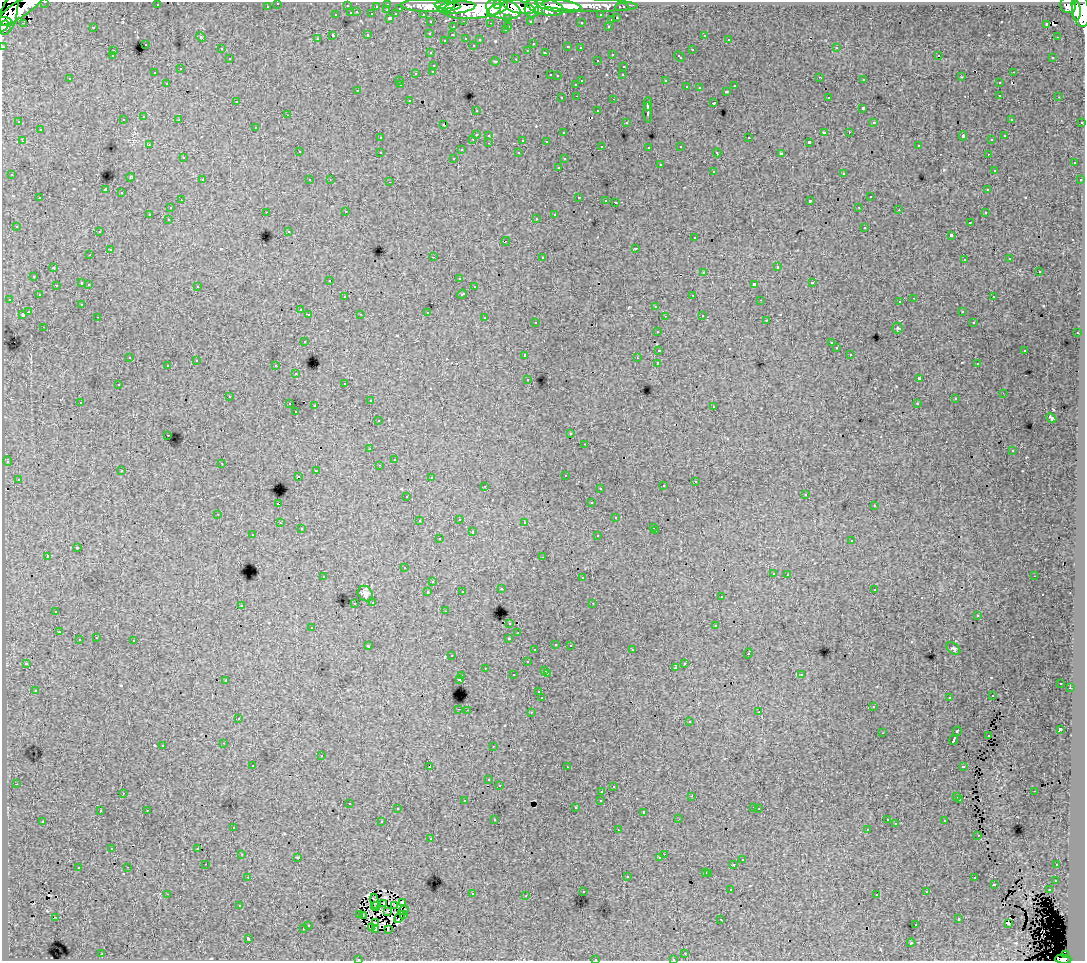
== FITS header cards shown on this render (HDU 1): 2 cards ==
NAXIS1  =                 1083
NAXIS2  =                  959

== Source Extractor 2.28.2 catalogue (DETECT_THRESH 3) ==
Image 1083 x 959 px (HDU 1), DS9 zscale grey, 1 PNG px = 1 image px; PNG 1087 x 963 px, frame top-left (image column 1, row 959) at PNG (2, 2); each listed source drawn as its Kron ellipse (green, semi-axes under 4 px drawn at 4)
Background 75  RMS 0.73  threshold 2.2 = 3 sigma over >= 5 px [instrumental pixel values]
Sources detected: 526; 7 with non-positive FLUX_AUTO (blend fragments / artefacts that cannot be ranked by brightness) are neither listed nor drawn; of the other 519, the 500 brightest by FLUX_AUTO listed and drawn (19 fainter detections omitted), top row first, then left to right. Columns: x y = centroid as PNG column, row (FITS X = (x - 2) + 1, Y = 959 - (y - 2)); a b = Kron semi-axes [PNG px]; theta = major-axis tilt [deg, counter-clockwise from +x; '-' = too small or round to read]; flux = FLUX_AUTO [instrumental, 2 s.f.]
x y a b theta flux
45 2 3 2 - 2400
278 3 3 3 - 1500
388 4 3 3 - 2300
497 4 4 2 - 34000
157 5 3 2 - 83
445 5 10 4 -2 81000
590 5 48 6 -1 88000
1068 5 8 8 - 57000
267 6 3 3 - 1100
347 6 3 3 - 520
376 6 3 2 - 620
431 6 30 6 -1 150000
558 6 23 6 -7 130000
456 7 19 6 5 190000
519 7 16 6 -13 170000
545 7 19 8 -13 180000
622 7 6 3 0 2200
400 8 3 3 - 540
475 8 33 10 5 450000
20 9 27 8 33 190000
503 9 17 9 -12 320000
532 9 9 7 87 120000
1080 9 18 8 -80 320000
387 10 3 2 - 190
494 10 8 3 39 72000
538 11 4 3 - 40000
1076 11 10 4 -88 110000
357 12 3 2 - 200
351 13 3 3 - 490
372 14 3 3 - 700
396 14 4 3 - 490
423 14 3 2 - 1300
9 15 21 8 75 180000
336 15 3 3 - 150
601 15 3 3 - 950
390 18 3 3 - 980
508 18 3 3 - 850
617 18 3 3 - 420
611 20 3 3 - 220
464 21 3 2 - 270
530 21 3 3 - 970
6 22 7 3 -20 50000
431 22 3 3 - 1500
581 22 3 3 - 120
23 23 3 2 - 99
491 23 3 2 - 46
1047 24 4 3 - 480
3 26 6 3 56 26000
509 26 3 2 - 280
608 26 3 2 - 270
93 27 3 2 - 350
453 27 3 3 - 190
505 30 3 2 - 200
430 33 3 3 - 150
368 35 3 3 - 400
452 35 3 2 - 130
704 35 3 3 - 180
333 36 3 3 - 910
201 37 5 4 - 53
1057 37 2 2 - 49
466 38 3 3 - 280
317 39 3 3 - 120
729 39 3 2 - 110
445 40 3 3 - 89
480 40 3 3 - 180
145 44 3 3 - 280
533 44 3 2 - 79
473 45 3 3 - 160
3 46 3 3 - 3300
568 47 3 3 - 250
580 48 3 3 - 130
836 48 3 2 - 230
221 49 3 3 - 180
528 50 3 3 - 120
692 50 3 3 - 330
113 51 3 3 - 240
431 53 3 3 - 180
545 53 4 3 - 360
612 54 3 3 - 220
939 55 3 2 - 57
112 56 3 3 - 150
679 57 6 3 -43 410
1053 57 3 2 - 69
230 59 3 3 - 110
516 59 3 2 - 400
597 60 3 2 - 180
495 61 4 3 - 45
434 65 3 3 - 200
624 66 3 3 - 190
181 69 3 2 - 55
433 71 3 3 - 220
1013 72 3 2 - 170
154 73 3 2 - 110
416 73 3 3 - 410
550 75 3 2 - 270
623 75 3 2 - 73
557 76 3 3 - 78
820 77 3 2 - 86
962 77 3 2 - 45
70 79 3 3 - 120
864 80 3 3 - 150
400 81 3 3 - 130
582 81 3 2 - 240
666 81 4 3 - 670
167 83 3 2 - 190
999 83 3 2 - 99
576 84 3 3 - 130
401 85 2 2 - 49
734 86 3 3 - 230
687 87 3 3 - 250
699 88 3 3 - 75
358 90 3 3 - 400
727 91 3 3 - 310
1000 95 3 2 - 190
577 96 3 2 - 180
828 97 3 2 - 67
1059 97 3 2 - 130
562 98 3 3 - 170
614 99 3 2 - 260
409 100 3 3 - 220
236 101 3 2 - 75
714 103 3 3 - 540
648 104 6 3 89 2000
863 108 3 3 - 740
476 110 3 2 - 82
598 111 3 3 - 270
648 113 10 3 -87 1800
288 115 3 2 - 110
144 117 3 3 - 280
1011 119 3 3 - 110
123 120 3 3 - 190
179 120 3 2 - 150
19 122 3 2 - 79
626 122 3 3 - 180
874 122 3 3 - 81
1082 122 3 2 - 410
443 125 4 2 - 76
256 127 3 3 - 230
40 130 3 3 - 240
824 132 3 3 - 590
849 132 2 2 - 150
563 133 3 3 - 92
476 134 3 3 - 520
489 135 3 3 - 170
963 136 4 2 - 370
1005 136 3 3 - 130
380 138 3 3 - 100
749 138 3 3 - 280
473 139 3 2 - 190
523 140 3 3 - 420
992 140 3 3 - 81
22 141 3 2 - 220
546 141 3 3 - 120
809 142 3 3 - 73
489 143 3 2 - 150
149 145 3 2 - 100
602 146 3 3 - 120
681 146 3 3 - 210
918 146 3 2 - 140
649 147 3 3 - 210
461 150 3 2 - 64
299 152 3 3 - 140
380 152 3 3 - 260
519 153 3 3 - 140
717 153 4 2 - 64
781 154 4 3 - 1400
988 154 3 2 - 120
183 158 3 3 - 160
454 158 3 3 - 160
564 159 3 3 - 170
1074 163 3 3 - 320
660 165 3 3 - 390
559 167 3 2 - 240
994 170 3 3 - 170
713 171 3 3 - 140
843 173 3 3 - 290
12 175 3 3 - 170
130 177 4 4 - 45
202 180 3 2 - 280
310 180 3 3 - 150
330 180 2 2 - 41
1080 180 3 3 - 96
390 182 3 2 - 360
105 190 4 3 - 5100
988 190 3 3 - 180
121 193 3 3 - 290
579 197 3 2 - 410
870 197 3 3 - 270
40 198 3 3 - 270
181 200 3 2 - 190
606 200 3 2 - 120
810 201 3 3 - 990
615 202 3 2 - 750
859 207 3 2 - 89
170 208 3 3 - 210
899 210 2 2 - 100
266 212 2 2 - 45
346 212 3 2 - 190
985 213 3 3 - 210
150 214 3 3 - 920
555 215 4 3 - 1000
536 218 3 3 - 130
168 219 3 2 - 140
970 222 3 2 - 190
16 226 3 3 - 94
865 227 3 3 - 220
289 231 3 3 - 110
99 232 3 2 - 130
951 235 3 3 - 1100
695 238 3 3 - 220
506 241 4 3 - 47
636 248 3 3 - 460
110 250 3 3 - 400
90 255 3 2 - 68
433 257 2 2 - 410
542 257 3 3 - 250
1010 259 3 2 - 75
964 260 3 3 - 120
777 267 3 3 - 640
54 268 4 4 - 57
1039 271 3 3 - 260
704 272 3 3 - 370
34 276 3 3 - 140
459 278 3 2 - 75
330 280 3 2 - 100
82 283 3 3 - 520
812 283 3 3 - 460
89 284 3 2 - 210
754 284 4 3 - 1100
56 285 3 2 - 190
197 286 3 3 - 230
474 287 3 2 - 130
462 294 5 3 - 370
39 295 3 3 - 190
693 295 3 2 - 160
345 297 3 3 - 170
993 297 3 2 - 210
914 298 3 2 - 190
9 299 3 2 - 170
761 300 2 2 - 39
900 302 3 3 - 140
82 304 3 3 - 140
656 306 3 3 - 330
300 310 3 3 - 140
962 311 3 3 - 140
28 312 4 3 - 990
427 312 3 3 - 400
22 314 3 3 - 550
361 314 3 2 - 49
309 315 3 3 - 190
702 315 3 2 - 150
665 316 3 2 - 56
98 317 3 2 - 160
485 318 3 3 - 330
767 320 3 2 - 55
536 322 3 3 - 220
974 323 3 3 - 98
44 327 3 2 - 87
898 328 5 5 - 64
658 331 3 3 - 210
1077 333 3 2 - 200
304 341 3 3 - 150
831 343 3 2 - 91
836 348 3 3 - 150
659 350 4 3 - 790
1025 350 3 2 - 320
850 354 3 3 - 150
525 355 3 3 - 220
130 357 3 2 - 93
637 358 3 2 - 94
196 361 3 2 - 40
658 363 3 3 - 1700
977 364 3 2 - 100
168 365 3 3 - 230
276 366 3 3 - 290
296 374 3 3 - 150
919 378 4 3 - 1500
528 379 3 3 - 120
345 383 3 3 - 170
118 385 3 3 - 250
1003 393 3 2 - 48
229 397 3 2 - 57
955 399 3 3 - 86
370 401 3 2 - 140
80 402 3 2 - 210
290 404 3 2 - 290
917 404 3 2 - 57
315 406 3 2 - 470
714 406 3 2 - 170
296 412 3 2 - 110
1051 418 5 3 - 76
378 421 3 3 - 130
571 434 3 3 - 100
168 435 3 2 - 190
585 444 3 2 - 100
370 449 3 3 - 150
1013 451 3 3 - 100
394 459 3 2 - 47
7 461 5 3 - 52
222 463 3 2 - 210
379 465 3 2 - 88
316 470 3 2 - 210
122 471 3 2 - 160
565 475 2 2 - 37
298 476 2 2 - 79
431 477 3 3 - 140
18 479 3 3 - 220
695 481 3 2 - 210
485 486 3 2 - 190
663 486 3 3 - 170
600 488 3 3 - 140
806 494 3 3 - 170
407 496 3 3 - 130
591 503 3 3 - 220
278 504 3 3 - 710
874 506 3 3 - 120
218 514 3 2 - 180
616 518 3 3 - 210
459 519 3 2 - 240
419 521 3 3 - 120
525 522 3 3 - 130
280 523 3 3 - 120
653 527 3 3 - 120
301 529 3 3 - 90
656 531 3 2 - 160
472 532 3 3 - 300
253 535 3 2 - 130
598 536 3 3 - 130
439 539 3 3 - 220
852 541 3 3 - 270
77 548 3 3 - 520
48 556 4 3 - 1100
543 557 3 2 - 110
404 568 3 3 - 140
773 573 3 3 - 260
788 574 3 2 - 220
1034 576 2 2 - 47
323 577 3 2 - 59
582 578 3 3 - 320
433 582 3 2 - 130
501 589 3 3 - 180
874 589 3 2 - 80
462 591 3 3 - 73
428 592 3 3 - 360
365 594 8 7 - 170
721 597 3 3 - 270
373 602 3 3 - 180
355 603 3 2 - 190
593 603 3 2 - 100
241 605 3 3 - 310
56 611 3 2 - 130
445 611 3 2 - 89
978 615 3 2 - 100
510 623 3 3 - 270
716 626 3 3 - 500
312 627 3 3 - 220
59 632 3 2 - 220
518 633 3 2 - 110
96 638 3 2 - 170
509 638 3 3 - 320
79 640 3 3 - 520
134 641 3 3 - 420
556 644 3 2 - 140
570 645 3 2 - 240
368 646 3 3 - 120
953 649 7 5 -39 93
535 650 3 3 - 150
632 650 3 2 - 110
748 653 5 3 - 660
452 656 3 2 - 130
527 662 3 3 - 220
26 663 3 3 - 140
685 663 3 2 - 130
485 668 3 2 - 110
675 668 3 3 - 120
545 670 3 2 - 220
547 673 3 3 - 330
801 674 3 3 - 260
513 675 3 2 - 87
462 676 3 2 - 210
459 679 3 3 - 730
226 680 3 3 - 44
1061 683 3 2 - 64
1070 688 3 2 - 140
35 690 3 3 - 130
539 692 3 3 - 240
992 696 2 2 - 37
542 698 3 3 - 1100
949 698 3 2 - 86
873 707 3 2 - 86
459 709 3 2 - 320
467 710 3 2 - 180
531 712 3 2 - 240
759 712 3 2 - 48
238 718 3 2 - 44
689 722 3 3 - 190
1060 729 4 3 - 1300
957 731 5 3 - 610
882 733 2 2 - 40
988 736 2 2 - 55
954 740 5 3 - 1900
224 743 3 2 - 220
163 745 3 3 - 290
493 746 3 2 - 55
321 756 3 3 - 270
253 766 3 2 - 86
430 766 4 3 - 1500
963 766 3 3 - 420
567 767 3 2 - 100
489 780 3 3 - 110
16 784 3 2 - 57
499 785 3 3 - 140
613 787 3 3 - 120
602 791 3 2 - 120
1034 791 3 2 - 120
123 793 3 2 - 76
692 796 3 3 - 53
957 797 3 3 - 140
960 799 3 3 - 170
601 800 3 3 - 95
465 801 3 2 - 160
349 803 3 2 - 170
754 807 3 2 - 93
576 808 3 3 - 130
397 809 3 3 - 170
759 809 3 2 - 40
147 810 3 2 - 320
100 811 3 3 - 180
643 812 3 3 - 220
495 819 3 3 - 120
679 819 3 2 - 40
887 820 3 3 - 130
43 821 3 3 - 220
945 821 3 3 - 200
382 822 3 3 - 570
896 824 3 3 - 60
233 827 3 3 - 170
867 829 3 2 - 66
618 830 3 2 - 140
978 835 3 2 - 81
431 839 3 2 - 130
198 848 3 2 - 88
112 849 3 3 - 120
242 854 3 2 - 130
664 854 2 2 - 160
297 857 3 2 - 44
660 858 3 3 - 170
742 860 3 3 - 270
206 864 2 2 - 70
734 864 3 3 - 780
1057 865 3 2 - 200
128 867 3 2 - 230
78 868 3 3 - 420
706 872 3 3 - 300
709 873 3 3 - 380
627 876 3 3 - 410
248 877 3 2 - 130
974 878 3 3 - 180
1056 880 3 3 - 170
994 884 3 3 - 480
731 890 3 2 - 170
1049 890 3 3 - 170
583 891 3 3 - 210
927 892 3 3 - 200
167 894 3 2 - 610
472 894 3 2 - 260
877 894 3 3 - 120
526 896 3 2 - 120
375 901 7 3 -81 40
402 902 3 2 - 62
384 903 2 2 - 63
395 905 3 2 - 50
239 906 3 3 - 69
376 906 5 2 - 75
404 910 5 3 - 76
388 912 2 2 - 44
359 915 3 2 - 38
363 915 2 2 - 58
404 915 3 2 - 44
55 917 2 2 - 44
399 917 7 2 54 65
721 919 2 2 - 38
959 919 3 3 - 410
375 922 3 2 - 36
1008 923 3 2 - 88
308 925 3 3 - 270
916 925 3 2 - 100
372 927 4 2 - 78
303 929 3 3 - 210
376 929 3 2 - 67
388 929 3 2 - 67
248 938 3 3 - 1200
911 943 4 3 - 43
685 953 3 2 - 150
102 954 3 2 - 210
1066 955 4 3 - 25000
358 959 3 2 - 94
595 959 3 2 - 280
673 959 3 2 - 96
1063 959 8 4 -4 53000
At the frame edge (FLAGS 8, measured only in part): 9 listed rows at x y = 45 2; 278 3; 20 9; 3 26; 3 46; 358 959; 595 959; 673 959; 1063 959
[19 fainter detections neither listed nor drawn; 7 non-positive-flux detections neither listed nor drawn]